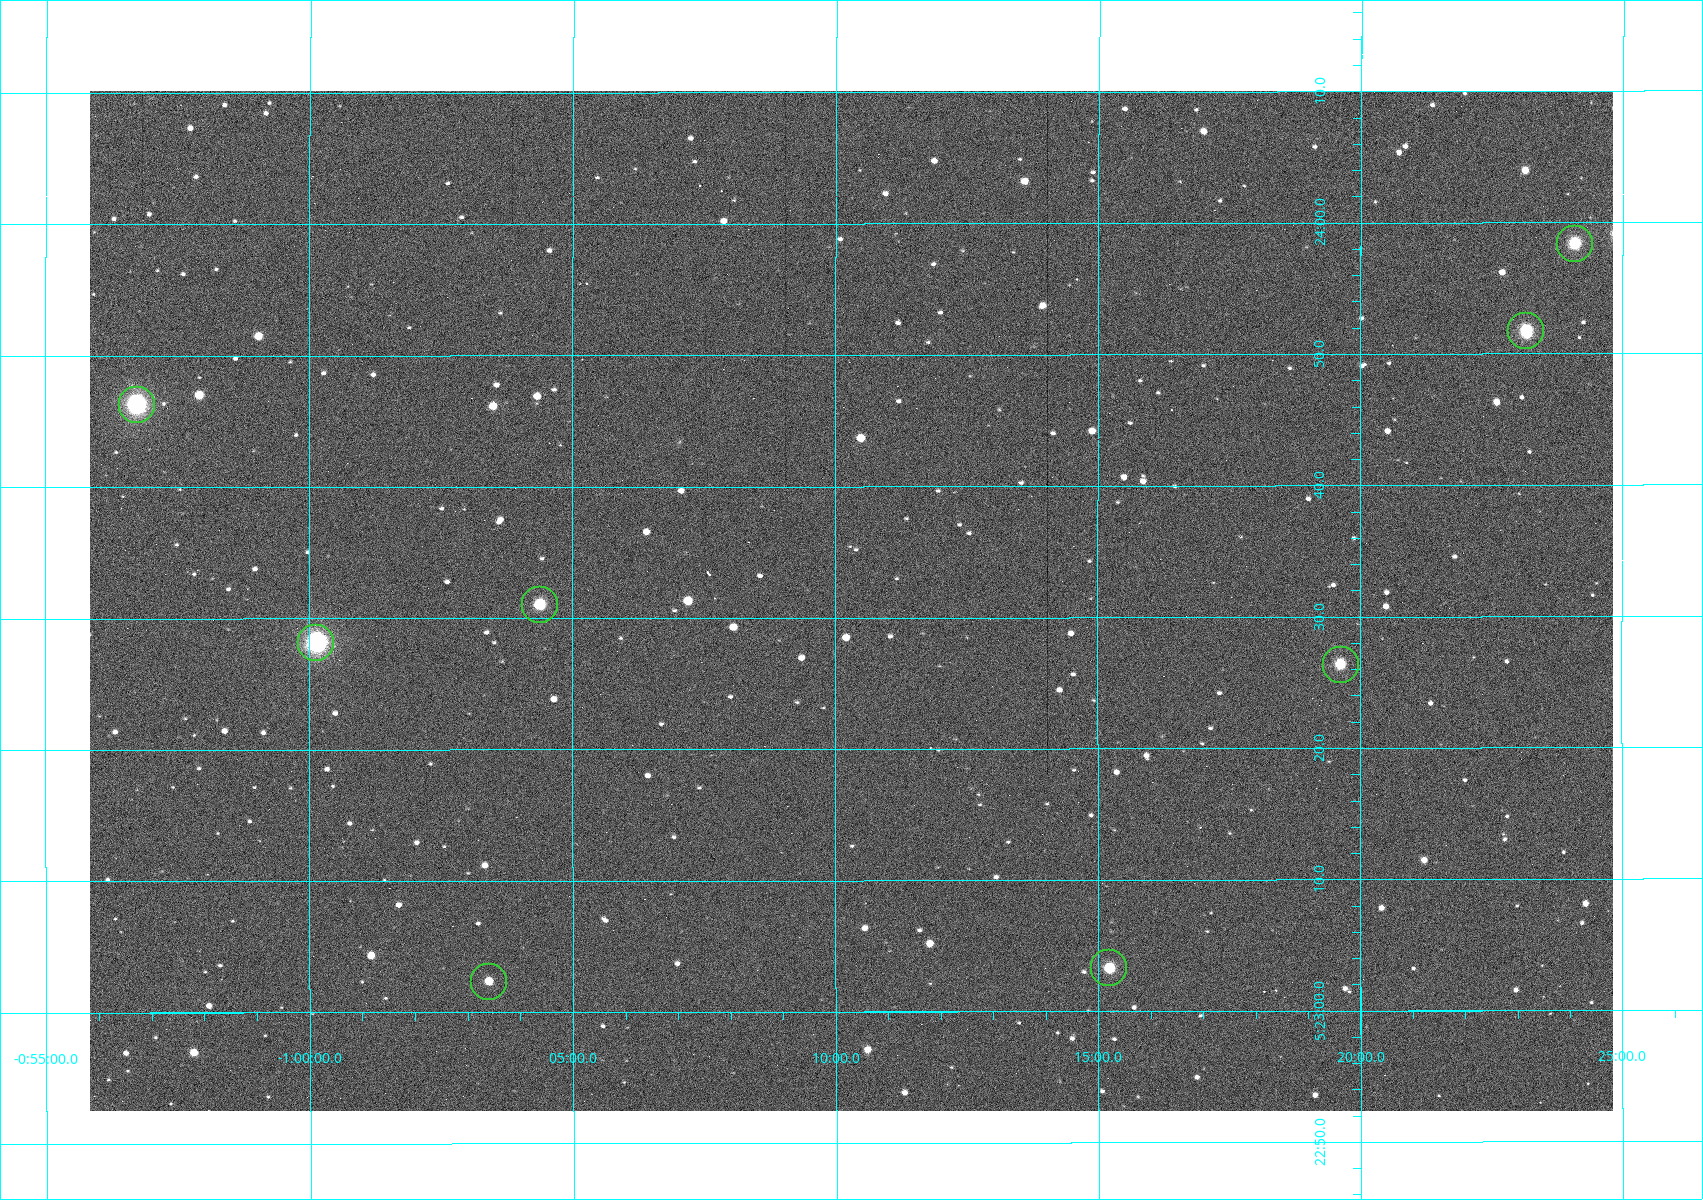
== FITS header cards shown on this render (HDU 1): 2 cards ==
NAXIS1  =                 1523
NAXIS2  =                 1020

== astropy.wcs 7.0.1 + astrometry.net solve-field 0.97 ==
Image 1523 x 1020 px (HDU 1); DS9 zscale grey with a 90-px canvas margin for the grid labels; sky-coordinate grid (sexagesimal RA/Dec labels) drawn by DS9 from the SOLVED WCS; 8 Tycho-2 reference stars matched to detected sources circled (green)
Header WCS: RA---TAN/DEC--TAN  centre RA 05:23:31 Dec -01:10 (80.88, -1.17 deg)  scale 1.14 arcsec/px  FOV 29.0' x 19.4'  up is +90 deg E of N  parity flipped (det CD > 0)
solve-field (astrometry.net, Tycho-2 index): VERIFIED the header's WCS against the Tycho-2 star catalogue (8 matches, 0 conflicts) and refined it, rather than solving blind
Solved WCS: RA---TAN-SIP/DEC--TAN-SIP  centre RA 05:23:31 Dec -01:10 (80.88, -1.17 deg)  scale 1.14 arcsec/px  FOV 29.0' x 19.4'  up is +90 deg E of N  parity flipped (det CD > 0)
The solver's refit moves the header's centre by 1 arcsec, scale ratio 1.001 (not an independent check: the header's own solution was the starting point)
Tycho-2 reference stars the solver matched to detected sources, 8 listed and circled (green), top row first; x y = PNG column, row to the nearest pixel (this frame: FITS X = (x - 90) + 1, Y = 1020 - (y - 93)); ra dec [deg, ICRS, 3 dp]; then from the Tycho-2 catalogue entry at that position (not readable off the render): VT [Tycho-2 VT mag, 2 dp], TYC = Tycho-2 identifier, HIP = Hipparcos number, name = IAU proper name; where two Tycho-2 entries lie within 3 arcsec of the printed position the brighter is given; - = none
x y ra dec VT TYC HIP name
1575 246 80.993 -1.402 10.12 4753-1097-1 - -
1526 333 80.966 -1.386 10.33 4753-1182-1 - -
137 407 80.943 -0.946 8.91 4753-387-1 - -
540 607 80.879 -1.073 10.48 4753-1534-1 - -
316 645 80.867 -1.002 7.84 4753-1205-1 25199 -
1341 667 80.860 -1.327 11.24 4753-1591-1 - -
1109 970 80.764 -1.254 10.69 4753-1358-1 - -
489 984 80.760 -1.057 11.82 4753-1463-1 - -